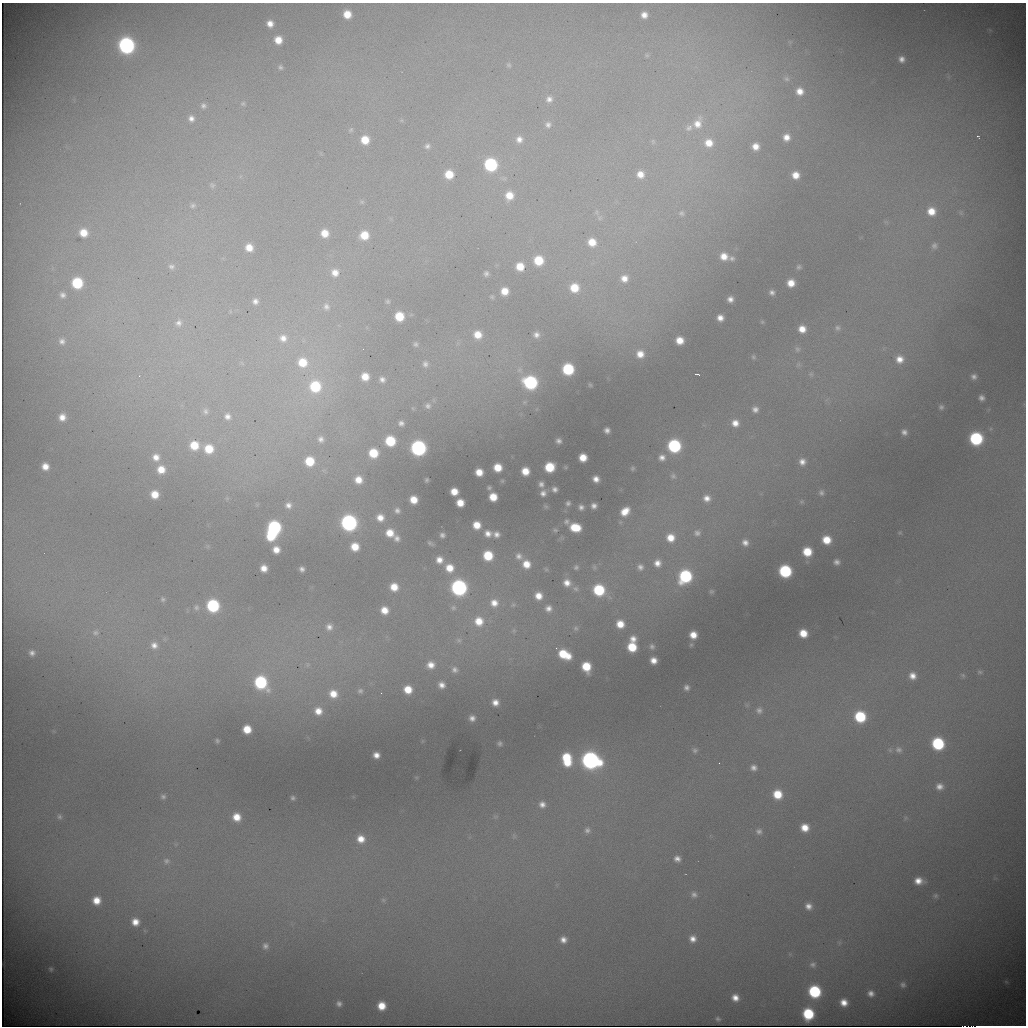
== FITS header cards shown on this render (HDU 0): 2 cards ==
NAXIS1  =                 1024 / length of data axis 1
NAXIS2  =                 1024 / length of data axis 2

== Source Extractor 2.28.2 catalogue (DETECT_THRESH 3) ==
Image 1024 x 1024 px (HDU 0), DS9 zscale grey, 1 PNG px = 1 image px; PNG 1028 x 1028 px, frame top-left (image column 1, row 1024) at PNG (2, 3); no overlay
Background 6700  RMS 81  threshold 244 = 3 sigma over >= 5 px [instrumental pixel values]
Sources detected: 297; all 297 listed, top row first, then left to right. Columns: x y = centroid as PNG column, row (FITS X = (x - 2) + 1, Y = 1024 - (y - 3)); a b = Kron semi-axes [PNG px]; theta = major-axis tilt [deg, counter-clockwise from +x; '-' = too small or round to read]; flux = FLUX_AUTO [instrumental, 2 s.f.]
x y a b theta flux
347 14 7 7 - 1.0e+05
644 15 6 6 - 4.0e+04
270 24 8 8 - 5.5e+04
990 30 6 5 - 9.5e+03
278 40 8 8 - 9.1e+04
126 45 10 9 - 1.8e+06
647 55 7 5 -21 1.1e+04
902 59 7 6 - 3.3e+04
509 65 6 6 - 1.1e+04
280 67 6 5 - 1.4e+04
786 79 8 7 - 1.7e+04
800 91 8 8 - 6.4e+04
549 99 9 8 - 3.3e+04
243 103 6 6 - 9.6e+03
203 106 7 7 - 1.8e+04
191 118 7 7 - 3.1e+04
698 123 17 12 69 9.4e+04
548 125 8 8 - 2.4e+04
689 128 12 9 39 3.7e+04
351 130 8 5 45 9.1e+03
978 136 5 3 - 7.1e+03
786 137 7 7 - 5.2e+04
519 139 9 8 - 3.8e+04
365 140 7 7 - 1.1e+05
653 141 8 6 -88 1.5e+04
709 143 10 9 - 8.8e+04
427 146 7 6 - 1.9e+04
755 146 6 6 - 5.8e+04
491 165 9 8 - 6.3e+05
449 174 8 7 - 1.3e+05
640 174 8 8 - 6.3e+04
795 175 8 7 - 7.8e+04
212 185 8 7 - 1.5e+04
509 195 8 8 - 9.1e+04
362 202 7 5 20 1.0e+04
193 206 9 7 7 1.9e+04
931 211 9 9 - 1.0e+05
597 212 9 4 -82 1.3e+04
681 213 7 6 - 1.3e+04
961 213 8 6 -75 1.4e+04
600 218 8 6 1 1.5e+04
83 233 8 8 - 9.8e+04
325 233 8 7 - 8.5e+04
364 235 9 9 - 1.3e+05
592 242 8 8 - 9.0e+04
934 246 8 8 - 2.1e+04
249 247 8 7 - 7.8e+04
724 256 10 9 - 7.8e+04
732 258 9 7 -29 2.2e+04
538 260 9 8 - 1.8e+05
520 266 8 8 - 1.1e+05
171 267 9 7 -2 2.1e+04
799 267 8 7 - 1.6e+04
335 273 10 10 - 6.1e+04
486 274 7 6 - 1.9e+04
624 278 8 7 - 5.0e+04
77 283 8 8 - 3.4e+05
791 283 8 8 - 8.4e+04
574 288 8 8 - 1.3e+05
505 291 8 8 - 8.4e+04
772 292 8 7 - 2.6e+04
62 295 9 8 - 2.9e+04
492 297 6 5 - 1.1e+04
730 299 7 7 - 3.9e+04
255 301 8 8 - 3.1e+04
388 301 4 4 - 9.3e+03
326 306 11 9 -64 3.3e+04
230 311 6 4 -72 6.7e+03
399 316 7 7 - 1.6e+05
720 318 8 8 - 5.1e+04
762 322 6 5 - 9.2e+03
179 323 9 9 - 2.9e+04
838 328 8 7 - 1.8e+04
802 329 8 8 - 7.4e+04
478 335 8 7 - 8.5e+04
536 335 6 6 - 2.6e+04
283 338 12 11 - 6.6e+04
680 340 8 7 - 8.7e+04
62 341 9 8 - 3.0e+04
415 344 6 5 - 1.4e+04
797 349 9 8 - 1.9e+04
640 354 10 10 - 7.8e+04
753 357 6 6 - 1.2e+04
900 359 10 10 - 7.0e+04
302 362 11 10 - 1.5e+05
242 363 8 3 -45 7.9e+03
425 364 9 8 - 2.5e+04
568 369 8 8 - 4.1e+05
697 374 5 2 - 8.7e+03
811 374 7 6 - 1.2e+04
139 376 4 3 - 3.9e+03
365 377 7 7 - 8.3e+04
974 377 7 7 - 2.5e+04
382 379 6 5 - 2.4e+04
530 382 9 9 - 7.6e+05
590 385 4 4 - 7.5e+03
315 386 11 10 - 3.2e+05
981 398 5 5 - 2.4e+04
524 402 8 5 27 1.4e+04
428 406 7 7 - 2.0e+04
941 407 7 7 - 1.8e+04
755 409 7 7 - 2.9e+04
205 411 8 7 - 2.0e+04
227 416 7 6 - 2.7e+04
62 417 9 8 - 5.9e+04
401 423 6 5 - 2.2e+04
735 423 8 8 - 5.7e+04
607 430 5 5 - 2.5e+04
904 432 7 7 - 2.8e+04
976 438 9 8 - 6.8e+05
321 439 8 7 - 2.5e+04
390 441 8 8 - 2.5e+05
559 441 6 5 - 2.4e+04
194 445 9 8 - 1.4e+05
674 446 9 8 - 6.8e+05
418 448 9 9 - 1.3e+06
209 449 8 8 - 1.4e+05
373 453 8 7 - 1.7e+05
156 457 10 9 - 5.9e+04
583 457 7 7 - 9.1e+04
662 457 9 8 - 3.7e+04
309 461 8 7 - 1.7e+05
802 462 7 7 - 3.9e+04
45 466 7 7 - 6.4e+04
498 467 7 7 - 1.1e+05
550 467 8 8 - 2.1e+05
566 467 5 4 - 6.7e+03
633 468 5 4 - 9.2e+03
161 469 8 8 - 9.2e+04
525 471 7 7 - 9.2e+04
479 472 7 6 - 7.9e+04
673 476 9 7 -51 1.8e+04
596 479 6 6 - 4.1e+04
358 480 8 7 - 7.5e+04
427 480 4 3 - 9.3e+03
502 481 5 5 - 7.9e+03
541 484 7 6 - 2.4e+04
489 488 4 4 - 1.0e+04
555 489 5 5 - 2.3e+04
454 492 7 6 - 7.8e+04
543 493 7 7 - 3.1e+04
821 493 8 8 - 2.2e+04
155 494 7 7 - 9.3e+04
493 497 7 7 - 1.1e+05
707 498 8 7 - 4.3e+04
414 500 7 7 - 9.1e+04
802 502 7 6 - 1.1e+04
460 503 7 6 - 8.3e+04
568 503 6 5 - 1.5e+04
288 505 7 7 - 3.2e+04
546 506 7 5 -39 9.1e+03
594 506 5 5 - 2.7e+04
581 507 6 5 - 2.3e+04
397 511 8 7 - 2.4e+04
625 511 10 7 43 9.1e+04
380 518 9 9 - 6.4e+04
566 522 7 6 - 1.7e+04
349 523 9 9 - 1.6e+06
477 525 7 7 - 9.1e+04
575 527 10 7 -12 1.6e+05
273 529 15 9 68 9.3e+05
555 530 7 5 -11 1.1e+04
900 532 5 5 - 7.0e+03
390 533 9 9 - 9.8e+04
488 533 9 8 - 4.6e+04
697 533 9 8 - 2.4e+04
496 534 7 6 - 3.1e+04
442 535 5 5 - 1.9e+04
397 538 9 8 - 3.0e+04
670 538 9 9 - 9.3e+04
826 540 9 9 - 1.3e+05
430 543 7 4 -34 1.3e+04
745 543 8 7 - 3.6e+04
208 546 6 6 - 1.2e+04
355 547 9 8 - 1.1e+05
276 550 8 7 - 6.5e+04
807 552 9 9 - 1.7e+05
488 556 8 8 - 2.1e+05
519 556 11 9 -46 3.8e+04
439 560 8 8 - 5.7e+04
837 562 8 7 - 2.8e+04
657 563 9 8 - 5.0e+04
526 564 10 9 - 9.5e+04
576 567 6 5 - 1.3e+04
594 567 8 5 -89 1.0e+04
640 567 8 7 - 2.7e+04
264 568 7 6 - 6.0e+04
449 568 10 10 - 1.0e+05
302 569 5 5 - 2.3e+04
546 569 6 5 - 9.1e+03
785 571 8 8 - 5.8e+05
685 576 10 9 - 6.0e+05
567 583 9 8 - 5.5e+04
394 587 9 8 - 9.7e+04
459 588 9 9 - 1.5e+06
575 588 9 7 -25 1.9e+04
599 590 8 8 - 3.6e+05
711 591 6 6 - 1.1e+04
538 596 9 8 - 7.5e+04
163 599 7 6 - 1.4e+04
494 603 12 12 - 8.5e+04
513 605 9 7 25 2.0e+04
213 606 9 8 - 6.0e+05
196 607 9 8 - 2.2e+04
453 608 9 8 - 2.1e+04
548 608 9 9 - 4.1e+04
384 610 8 7 - 7.7e+04
479 621 12 12 - 1.3e+05
620 624 7 7 - 8.8e+04
329 627 9 9 - 3.8e+04
576 628 7 7 - 1.5e+04
514 631 8 7 - 1.6e+04
95 633 10 8 9 2.7e+04
803 633 7 7 - 1.1e+05
693 635 7 6 - 7.5e+04
633 639 8 7 - 4.8e+04
459 640 8 7 - 1.8e+04
154 645 8 8 - 3.7e+04
691 645 6 5 - 8.2e+03
632 647 8 8 - 1.8e+05
652 647 8 7 - 1.8e+04
32 653 6 6 - 2.6e+04
564 654 14 9 -26 2.2e+05
653 660 6 6 - 5.4e+04
307 665 6 4 71 8.3e+03
431 665 9 8 - 5.8e+04
586 667 9 7 -71 1.8e+05
455 670 8 8 - 2.5e+04
980 672 8 5 -1 1.2e+04
963 675 8 5 -45 1.2e+04
912 676 9 8 - 5.5e+04
261 682 10 8 -53 5.9e+05
442 685 6 6 - 3.8e+04
686 687 5 5 - 2.1e+04
408 689 7 7 - 1.1e+05
360 691 7 6 - 1.4e+04
333 694 9 9 - 8.7e+04
495 702 6 6 - 4.6e+04
759 710 9 9 - 2.9e+04
318 711 10 9 - 7.8e+04
860 717 9 9 - 3.7e+05
472 718 6 5 - 3.0e+04
247 729 7 7 - 1.2e+05
217 741 5 5 - 1.2e+04
422 741 6 4 71 6.2e+03
500 744 5 4 - 1.4e+04
938 744 9 8 - 5.4e+05
695 750 8 7 - 1.8e+04
899 750 10 9 - 3.1e+04
376 755 6 6 - 4.6e+04
567 759 14 9 -80 2.7e+05
590 760 11 10 - 2.3e+06
719 763 3 3 - 4.4e+03
753 768 8 7 - 3.0e+04
939 786 11 10 - 5.0e+04
777 794 9 8 - 1.5e+05
163 797 7 6 - 1.6e+04
293 798 4 4 - 1.1e+04
542 804 8 8 - 3.9e+04
59 817 8 7 - 1.6e+04
237 817 9 8 - 9.6e+04
495 817 9 4 0 1.0e+04
906 818 6 5 - 1.0e+04
805 828 8 7 - 8.8e+04
587 830 10 9 - 2.8e+04
759 831 9 8 - 2.5e+04
514 836 8 6 -77 1.3e+04
361 839 10 9 - 8.6e+04
176 844 6 5 - 1.0e+04
677 859 7 6 - 3.3e+04
166 861 12 11 - 5.0e+04
919 881 9 7 -5 6.6e+04
694 895 8 7 - 2.3e+04
935 896 7 6 - 1.3e+04
96 900 8 8 - 9.3e+04
383 900 8 6 13 1.4e+04
808 906 8 8 - 4.1e+04
135 922 8 7 - 6.7e+04
693 939 8 7 - 4.4e+04
563 940 8 7 - 4.1e+04
839 943 6 5 - 1.0e+04
265 946 8 7 - 2.2e+04
813 965 8 8 - 2.0e+04
51 969 6 5 - 1.1e+04
1006 982 7 5 -43 1.0e+04
903 985 9 9 - 2.6e+04
815 991 9 8 - 5.2e+05
871 993 8 7 - 3.5e+04
735 998 9 8 - 5.9e+04
844 1002 7 6 - 6.1e+04
339 1004 8 7 - 2.6e+04
381 1006 7 7 - 1.1e+05
808 1014 8 8 - 3.5e+05
718 1019 7 5 -33 1.3e+04
964 1026 7 2 0 1.8e+05
972 1026 6 2 0 9.1e+04
1001 1026 50 2 0 2.9e+06
At the frame edge (FLAGS 8, measured only in part): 3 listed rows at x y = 964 1026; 972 1026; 1001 1026